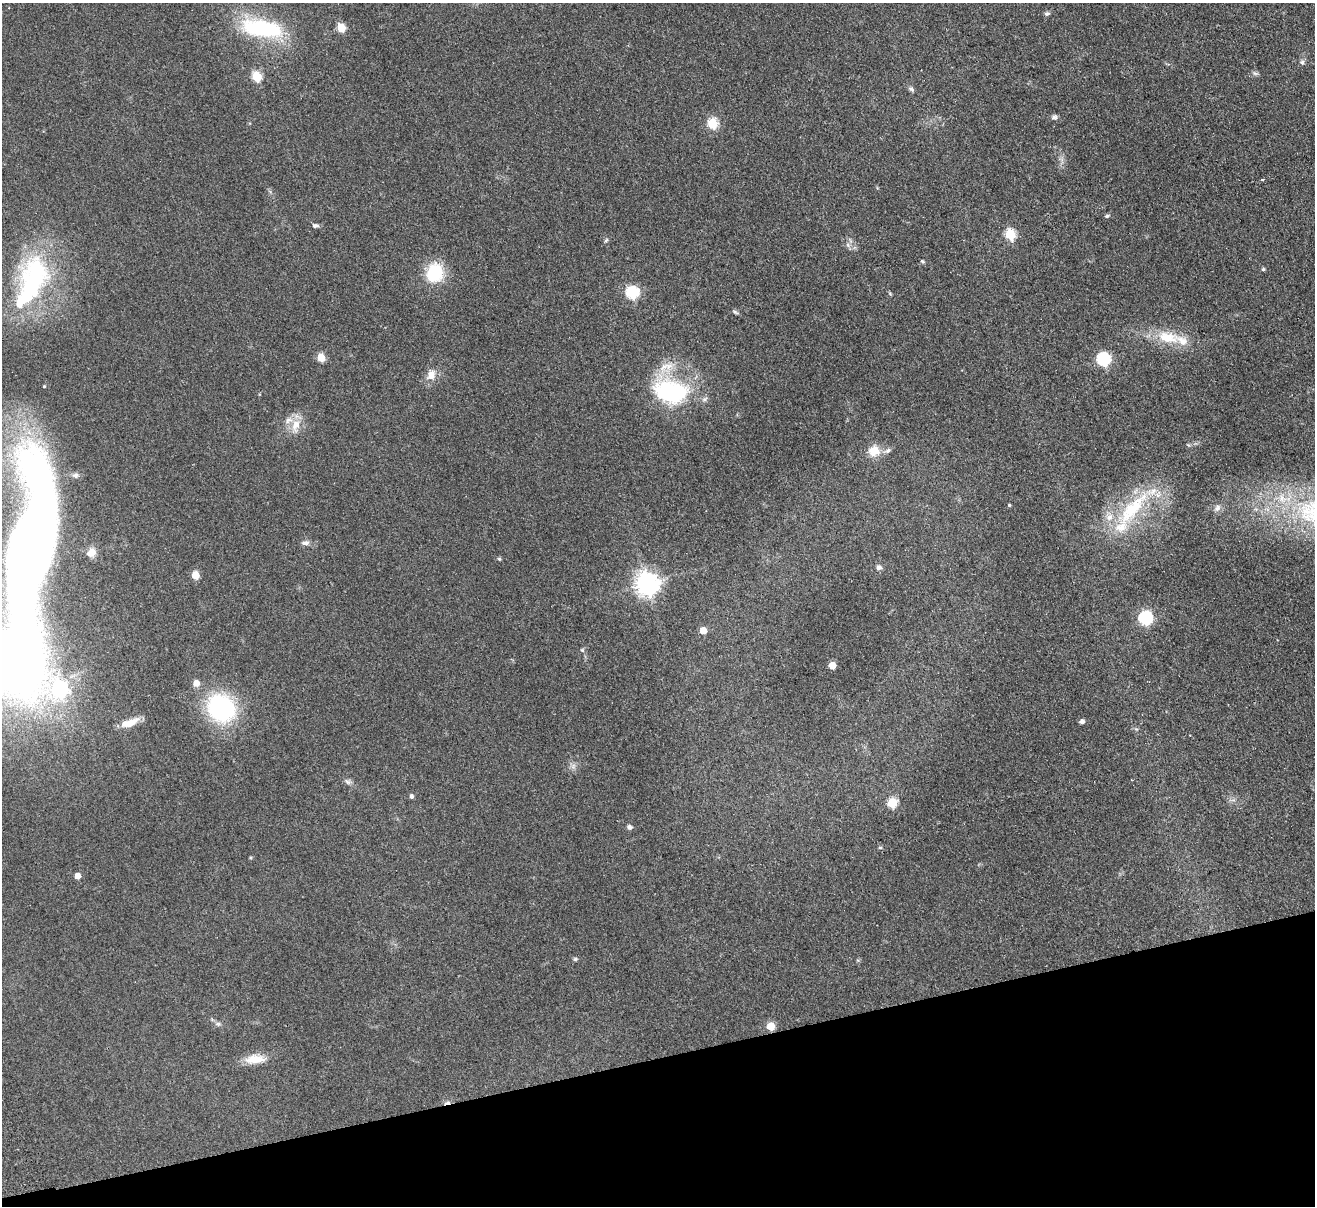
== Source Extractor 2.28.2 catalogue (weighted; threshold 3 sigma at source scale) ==
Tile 14 of 4 x 4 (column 2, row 4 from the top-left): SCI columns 1369-2681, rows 291-1494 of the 5362 x 5274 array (HDU 1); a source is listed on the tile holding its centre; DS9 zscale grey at full resolution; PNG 1317 x 1208 px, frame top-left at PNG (2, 3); no overlay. Shown black and unused: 12% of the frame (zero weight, under 2 of 3 exposures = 3% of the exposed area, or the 3 px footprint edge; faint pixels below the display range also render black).
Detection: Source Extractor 2.28.2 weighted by HDU 2 'WHT'; one run over the whole footprint, this tile lists its part. Background 0.101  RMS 0.0086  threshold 0.0385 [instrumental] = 3 sigma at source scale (4.5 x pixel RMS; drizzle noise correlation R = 1.50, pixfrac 1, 0.05/0.05 arcsec/px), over >= 5 px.
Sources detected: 70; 2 inside a brighter object's white glare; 1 cosmic-ray / hot-pixel residue — not listed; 6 inside a brighter listed object's ellipse — not listed separately; the other 61 listed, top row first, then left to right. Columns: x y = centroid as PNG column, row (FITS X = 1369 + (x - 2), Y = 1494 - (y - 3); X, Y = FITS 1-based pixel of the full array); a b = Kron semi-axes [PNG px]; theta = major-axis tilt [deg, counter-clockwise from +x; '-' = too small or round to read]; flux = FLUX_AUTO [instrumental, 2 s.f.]
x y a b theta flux
1047 14 8 5 14 1.8
262 28 44 17 -9 86
341 28 6 5 - 25
1302 62 7 5 -75 2
1255 73 7 5 -30 1.8
257 77 6 5 - 43
911 89 8 6 -36 2
1054 117 8 6 8 2.1
713 123 6 5 - 51
1262 180 3 3 - 1.4
1107 216 5 5 - 1.3
315 225 8 5 -5 2.2
1010 234 6 5 - 53
606 240 7 4 46 1.2
848 245 6 5 - 2
922 261 6 4 -31 1.1
1263 269 4 4 - 1.3
435 273 19 15 75 41
33 280 64 36 74 120
632 293 6 6 - 91
735 312 9 4 -32 1.5
1167 338 31 16 -7 26
321 357 5 5 - 21
1103 359 6 6 - 120
431 375 12 10 60 8.3
44 386 3 3 - 0.87
671 391 45 30 -14 93
296 425 20 11 76 12
874 451 15 15 - 12
75 475 9 7 4 2.8
1009 505 4 3 - 1
1217 508 11 7 55 3.6
1132 509 65 20 48 65
305 543 12 6 5 3.1
31 547 130 34 83 1400
91 552 11 10 - 6.3
499 559 5 4 - 1.2
879 567 7 6 - 2.8
195 575 5 5 - 18
647 584 8 8 - 670
1145 618 6 6 - 130
703 631 5 5 - 12
582 650 6 4 -44 1.2
832 665 5 5 - 14
196 683 6 5 - 8.5
60 689 8 8 - 180
221 708 29 25 -41 97
1082 721 5 4 - 2.9
130 723 23 8 20 11
1136 729 6 4 -42 1.2
573 766 8 6 47 2.9
348 782 10 6 -29 2.7
412 796 5 4 - 2.2
892 803 5 5 - 43
629 827 6 6 - 2.4
880 848 5 3 - 0.9
77 876 5 5 - 7.3
575 959 6 5 - 1.3
218 1024 8 5 6 2
771 1026 5 5 - 19
255 1059 26 11 4 14
Isophote crosses this tile's border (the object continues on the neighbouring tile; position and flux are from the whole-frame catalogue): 1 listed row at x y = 31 547